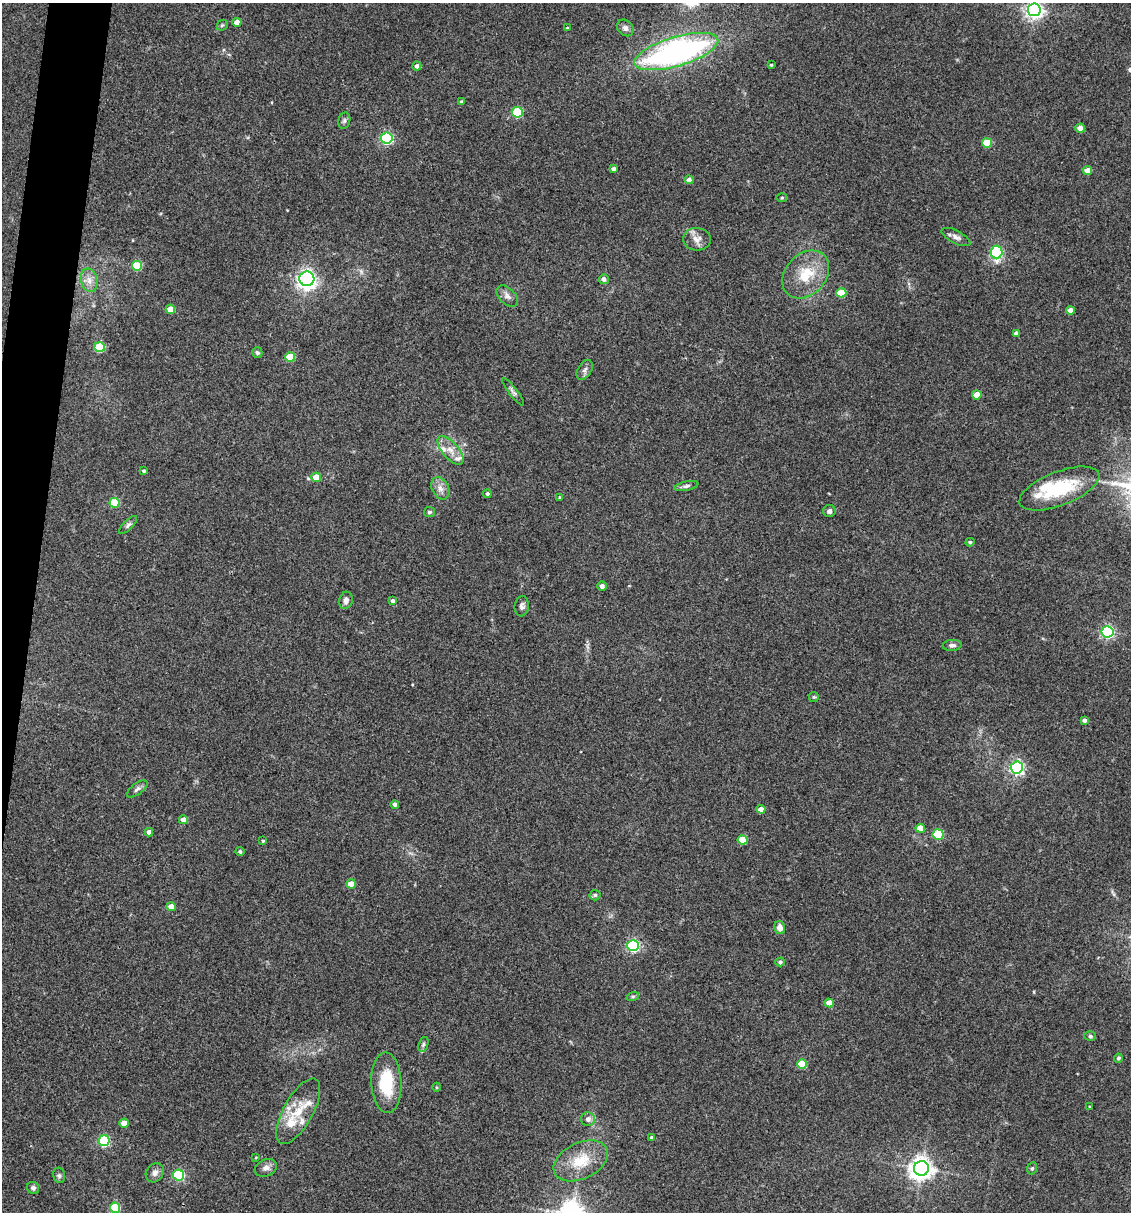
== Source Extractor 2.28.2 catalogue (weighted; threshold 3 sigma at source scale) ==
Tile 7 of 4 x 4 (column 3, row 2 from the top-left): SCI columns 2492-3620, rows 2423-3632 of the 4864 x 4846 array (HDU 1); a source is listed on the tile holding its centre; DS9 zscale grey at full resolution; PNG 1133 x 1214 px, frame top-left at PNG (2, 3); each listed source drawn as its Kron ellipse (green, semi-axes under 4 px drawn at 4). Shown black and unused: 3% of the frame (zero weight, under 3 of 4 exposures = <1% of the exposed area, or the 3 px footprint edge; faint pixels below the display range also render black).
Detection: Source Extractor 2.28.2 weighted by HDU 2 'WHT'; one run over the whole footprint, this tile lists its part. Background 0.127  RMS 0.0075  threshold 0.0338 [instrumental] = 3 sigma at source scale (4.5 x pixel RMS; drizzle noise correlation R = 1.50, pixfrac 1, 0.05/0.05 arcsec/px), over >= 5 px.
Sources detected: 108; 1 inside a brighter object's white glare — neither listed nor drawn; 8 inside a brighter listed object's ellipse — not listed separately; the other 99 listed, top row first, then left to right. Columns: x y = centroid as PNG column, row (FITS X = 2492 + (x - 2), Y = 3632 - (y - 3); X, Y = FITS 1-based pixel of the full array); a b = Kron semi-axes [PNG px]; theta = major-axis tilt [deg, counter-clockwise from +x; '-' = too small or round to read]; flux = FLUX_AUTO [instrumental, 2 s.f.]
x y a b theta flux
1034 10 6 6 - 320
237 22 4 4 - 6.6
222 25 6 5 - 1.1
567 28 4 3 - 0.7
625 28 9 7 -47 2.8
676 52 43 14 16 210
771 65 3 3 - 0.8
417 66 4 4 - 2.4
462 102 4 3 - 1.2
517 112 5 5 - 57
344 121 8 6 74 1.8
1080 128 5 4 - 4.7
387 138 6 5 - 99
987 143 5 4 - 21
613 169 4 3 - 2.2
1088 170 5 4 - 6.5
689 180 4 4 - 3.9
782 198 5 3 - 0.82
956 237 16 6 -27 3.6
697 239 14 11 -5 5.9
996 252 6 6 - 87
137 266 5 5 - 31
806 274 27 20 47 24
307 279 7 7 - 260
604 279 5 5 - 3.3
89 280 12 8 -75 5.3
841 293 5 4 - 21
507 296 13 8 -44 3.7
170 309 4 4 - 11
1071 310 4 4 - 5.2
1016 333 4 4 - 2.6
100 347 5 5 - 42
257 353 5 5 - 1.5
290 357 5 5 - 25
585 370 11 6 59 2.6
513 392 17 4 -53 2.3
977 395 4 4 - 11
450 450 17 8 -50 7.2
144 471 4 3 - 1.4
316 477 5 4 - 8.2
686 486 12 4 12 2.1
440 488 12 8 -63 4.8
1059 488 42 17 21 45
487 494 4 4 - 1.7
559 497 4 2 - 0.53
115 503 5 5 - 29
829 511 6 6 - 2.6
429 512 5 5 - 1.3
128 525 12 4 45 1.8
970 542 4 4 - 1.4
602 586 4 4 - 2.9
346 600 9 6 76 3.1
393 601 4 4 - 2.5
522 606 10 7 83 2.6
1107 632 6 5 - 120
952 645 9 5 4 2.3
814 697 5 5 - 1.1
1084 720 4 4 - 2.3
1017 767 6 6 - 170
137 789 12 5 37 2.4
395 804 4 4 - 2
761 809 4 4 - 4.3
183 820 4 4 - 5.2
920 828 5 4 - 10
149 832 4 4 - 3.2
938 835 5 5 - 30
743 840 5 4 - 21
263 841 3 2 - 0.84
240 852 4 4 - 1.4
351 884 5 4 - 11
595 895 5 5 - 1.2
171 907 4 4 - 6.4
780 928 6 5 - 5.1
633 945 6 5 - 100
780 962 5 4 - 1.6
633 996 6 4 18 1.2
829 1003 4 4 - 7.9
1090 1036 5 5 - 1.2
423 1044 8 4 71 1.5
1118 1058 4 4 - 1.6
802 1064 5 4 - 22
386 1083 30 15 -87 30
437 1087 4 3 - 0.7
1090 1107 4 2 - 0.63
298 1111 36 14 61 20
588 1119 7 7 - 3.5
124 1123 4 4 - 9.5
652 1137 4 4 - 1.5
104 1141 5 5 - 75
256 1157 4 2 - 0.56
581 1161 29 18 26 23
266 1168 11 8 23 3.8
921 1168 7 7 - 590
1032 1168 6 4 67 1.1
155 1173 10 8 53 3.6
59 1175 8 6 -75 1.6
179 1175 5 5 - 75
33 1188 6 5 - 2
115 1208 5 5 - 42
Isophote crosses this tile's border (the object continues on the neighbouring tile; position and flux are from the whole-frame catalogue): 1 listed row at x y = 1034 10